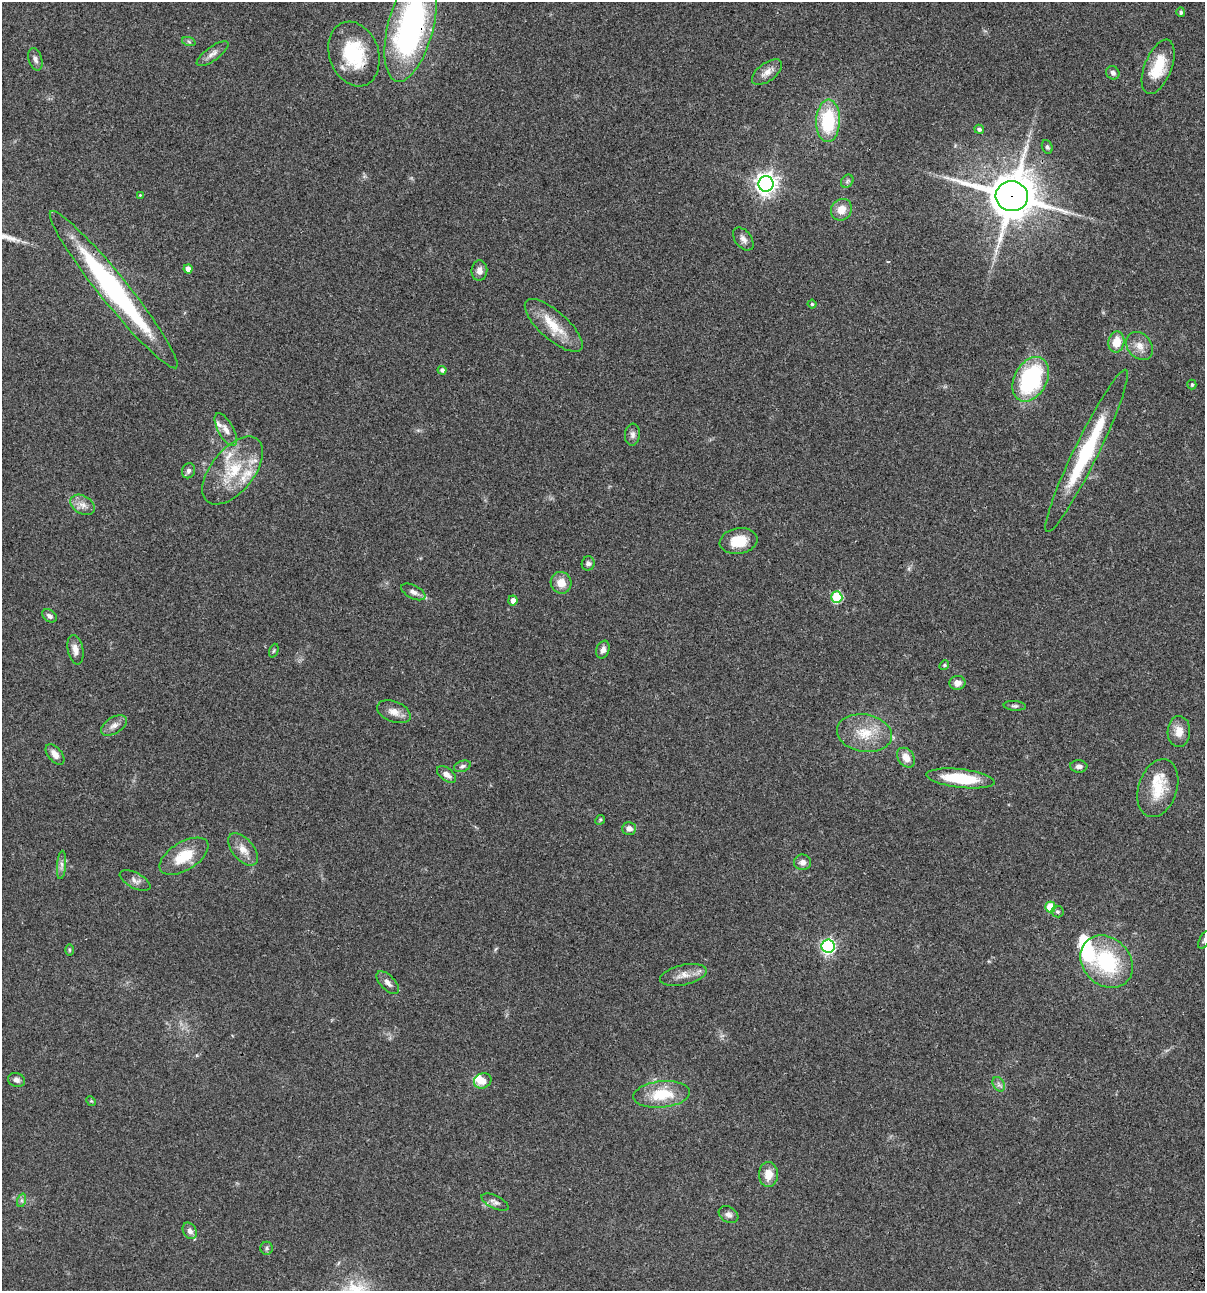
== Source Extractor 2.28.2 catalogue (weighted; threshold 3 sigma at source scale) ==
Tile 6 of 4 x 4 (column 2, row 2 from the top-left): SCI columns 1438-2640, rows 2696-3984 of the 5405 x 5389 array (HDU 1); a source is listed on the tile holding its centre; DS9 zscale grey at full resolution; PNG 1207 x 1293 px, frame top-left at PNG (2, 2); each listed source drawn as its Kron ellipse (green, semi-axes under 4 px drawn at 4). Shown black and unused: <1% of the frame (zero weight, under 3 of 4 exposures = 9% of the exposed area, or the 3 px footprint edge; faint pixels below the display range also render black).
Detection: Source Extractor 2.28.2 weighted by HDU 2 'WHT'; one run over the whole footprint, this tile lists its part. Background 0.0456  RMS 0.0054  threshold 0.0245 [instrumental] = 3 sigma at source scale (4.5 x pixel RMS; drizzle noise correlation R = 1.50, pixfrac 1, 0.05/0.05 arcsec/px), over >= 5 px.
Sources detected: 92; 8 inside a brighter listed object's ellipse — not listed separately; the other 84 listed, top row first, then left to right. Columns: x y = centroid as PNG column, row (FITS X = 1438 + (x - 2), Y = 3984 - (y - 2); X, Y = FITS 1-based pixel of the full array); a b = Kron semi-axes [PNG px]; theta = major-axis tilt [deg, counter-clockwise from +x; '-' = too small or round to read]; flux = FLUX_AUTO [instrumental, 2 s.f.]
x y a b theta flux
1181 12 5 4 - 1.3
411 27 56 23 75 140
189 42 7 4 -20 0.95
212 54 19 7 36 3.1
354 54 33 24 -71 32
35 59 11 6 -73 2
1158 67 29 13 68 17
767 72 18 9 37 4.3
1113 73 7 6 - 1.8
828 121 21 12 88 32
979 129 5 4 - 1.5
1047 147 7 5 -68 1.1
847 181 7 5 47 1.1
766 184 8 7 - 360
140 195 3 3 - 0.45
1012 196 16 15 - 2100
841 210 11 10 - 5.9
743 239 13 8 -52 2.7
188 269 4 4 - 3
479 271 10 8 84 3.1
114 290 100 14 -51 100
812 304 4 4 - 0.71
554 325 36 14 -42 14
1116 342 10 8 80 7.9
1139 346 15 12 -49 5.1
442 370 4 4 - 1.6
1031 379 24 16 61 63
1192 385 5 4 - 1
226 430 18 7 -61 3.9
632 435 11 7 84 2
1087 451 90 12 64 46
233 470 40 21 51 25
188 471 8 6 67 1.8
82 505 13 9 -30 3.9
738 541 19 13 9 11
588 563 7 6 - 1.9
561 583 11 10 - 6
413 592 13 6 -27 2.6
837 597 6 5 - 35
513 600 5 4 - 2.7
49 616 8 5 -34 1.6
75 650 15 7 -79 3.8
603 650 9 6 68 2.5
274 651 7 4 69 0.72
944 665 5 4 - 0.71
957 683 8 7 - 3.3
1015 706 11 5 -5 1.2
394 712 17 10 -21 4.8
114 725 14 8 32 3.2
1179 731 15 11 88 5.8
864 733 28 18 -10 15
55 754 12 6 -50 3.6
906 758 11 8 -54 5.4
462 766 8 5 18 1.5
1079 766 8 6 -4 2
447 774 11 6 -37 3.6
961 778 34 9 -6 24
1158 788 30 19 72 15
600 820 5 4 - 0.62
629 829 7 6 - 2.9
243 849 19 10 -50 5.8
184 856 27 14 31 14
802 862 8 7 - 2.7
61 865 14 4 85 2
135 880 17 8 -27 2.8
1050 907 5 5 - 14
1057 912 6 6 - 1.1
1204 940 10 5 63 1.1
828 946 6 6 - 100
69 950 5 3 - 0.57
1107 962 29 23 -45 40
683 975 23 10 13 5.6
388 983 14 7 -47 2.9
16 1080 9 7 -19 1.7
483 1081 9 7 23 4.6
999 1084 8 5 -59 1.6
662 1094 28 13 6 17
91 1101 5 4 - 0.6
768 1174 12 9 -90 6.5
22 1200 7 4 72 1.1
495 1202 15 6 -26 2.3
728 1215 10 7 -31 2.1
190 1231 8 6 -63 2.4
267 1248 6 6 - 1.1
Overlapping masked pixels (flux is a lower limit): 4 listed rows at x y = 411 27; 354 54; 1012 196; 114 290
Isophote crosses this tile's border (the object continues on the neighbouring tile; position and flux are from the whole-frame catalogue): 2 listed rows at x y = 411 27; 1204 940